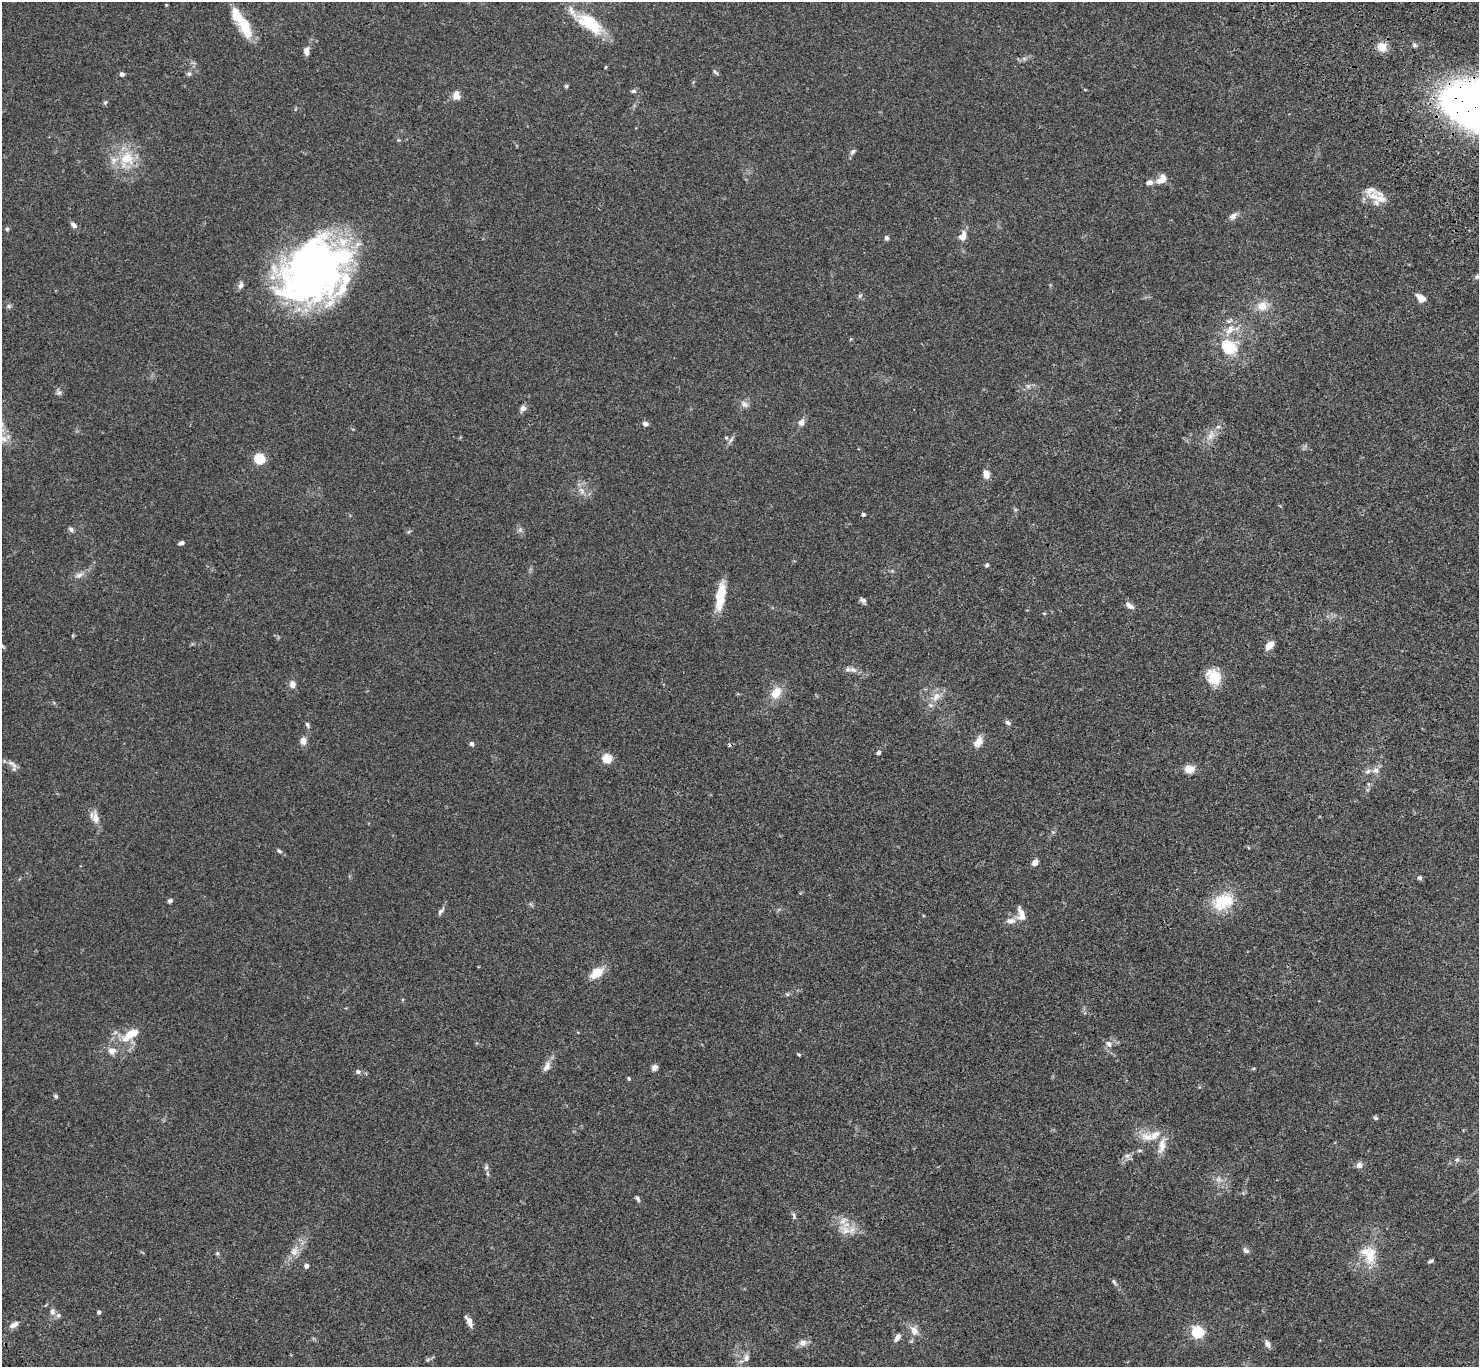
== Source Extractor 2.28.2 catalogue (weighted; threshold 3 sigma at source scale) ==
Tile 10 of 4 x 4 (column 2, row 3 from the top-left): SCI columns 1580-3056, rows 1750-3114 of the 6108 x 6088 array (HDU 1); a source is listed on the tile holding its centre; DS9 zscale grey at full resolution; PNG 1481 x 1369 px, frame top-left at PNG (2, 2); no overlay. Shown black and unused: <1% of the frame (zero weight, under 3 of 4 exposures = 6% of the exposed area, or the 3 px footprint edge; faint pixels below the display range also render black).
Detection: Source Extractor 2.28.2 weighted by HDU 2 'WHT'; one run over the whole footprint, this tile lists its part. Background 0.0604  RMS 0.0053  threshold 0.0237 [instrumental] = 3 sigma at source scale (4.5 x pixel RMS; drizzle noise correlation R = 1.50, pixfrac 1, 0.05/0.05 arcsec/px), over >= 5 px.
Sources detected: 130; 1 too faint to see at this stretch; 1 inside a brighter object's white glare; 1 cosmic-ray / hot-pixel residue — not listed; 10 inside a brighter listed object's ellipse — not listed separately; the other 117 listed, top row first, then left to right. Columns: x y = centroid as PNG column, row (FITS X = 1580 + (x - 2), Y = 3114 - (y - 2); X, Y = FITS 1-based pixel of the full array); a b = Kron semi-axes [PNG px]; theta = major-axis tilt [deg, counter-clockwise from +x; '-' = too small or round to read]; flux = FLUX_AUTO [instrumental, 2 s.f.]
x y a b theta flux
166 5 4 3 - 0.47
590 23 35 16 -35 21
245 26 29 12 -70 14
1382 47 12 11 - 5.6
306 51 11 6 87 2.6
606 67 5 3 - 0.43
715 72 11 3 -45 0.85
122 74 4 4 - 2.3
189 74 7 6 - 1.1
566 86 5 5 - 0.66
633 91 7 5 1 1.2
456 95 12 9 79 3.6
105 102 6 5 - 0.88
853 152 9 5 42 1.2
127 158 22 21 - 16
1161 179 13 9 49 5
1149 182 8 6 8 2.3
1373 196 22 11 -10 7.9
1233 216 12 7 40 2.3
74 225 8 5 -45 2
7 229 5 4 - 0.82
963 236 12 8 65 4.2
887 238 6 5 - 1.1
311 274 75 51 44 250
1477 277 6 6 - 1.1
240 285 10 6 73 1.8
860 296 6 5 - 0.89
1421 298 10 6 -38 4.9
9 306 7 5 -46 1.1
1262 306 14 12 12 6.3
1229 330 20 10 55 6.8
1229 348 14 12 -33 20
1028 386 7 4 -44 1
59 393 8 7 - 1.3
744 404 11 7 -34 2.2
523 408 8 6 21 2.3
801 422 9 7 57 2.7
645 424 6 5 - 1.7
1211 435 16 7 70 4.3
726 438 5 5 - 0.9
259 459 5 5 - 42
986 474 11 7 -80 3.5
582 491 11 7 -61 3
863 514 4 3 - 1.2
71 529 8 5 -49 1.4
181 543 6 4 20 1.4
987 565 6 5 - 0.81
79 575 13 7 27 2.7
720 596 34 9 81 13
863 600 8 6 -36 1.5
1129 606 13 6 -35 2.3
1044 613 4 4 - 0.52
1269 645 10 6 48 5
2 646 7 4 -45 0.78
853 670 12 6 -30 2.3
1214 677 17 14 -60 12
292 684 10 8 -89 2.5
776 693 16 12 56 7.5
936 697 13 9 50 4.9
1008 722 7 5 -34 1.3
307 725 7 5 -60 1
303 741 7 6 - 3.7
978 742 12 8 59 5.6
471 744 5 5 - 1.3
878 753 5 4 - 1.3
607 759 5 5 - 28
12 764 16 6 -34 2.6
1189 769 9 8 - 6.4
1376 770 11 9 16 3.1
1368 784 6 4 -71 0.75
95 818 18 9 -79 4.4
279 851 8 5 -25 1.1
1035 863 7 5 51 3
1420 878 5 5 - 1.2
170 901 6 4 43 1.2
1223 901 23 16 22 20
441 911 12 5 51 1.5
1021 914 17 8 -76 4.8
1011 921 13 8 1 3
596 973 17 10 37 8.2
787 994 6 5 - 0.75
131 1034 20 8 33 10
1109 1044 11 7 -49 2.2
112 1051 10 9 - 3.4
799 1055 4 4 - 0.55
547 1066 16 9 63 3.5
654 1067 7 6 - 2.2
358 1071 6 6 - 1.4
629 1079 4 3 - 0.92
56 1096 6 4 -41 0.76
1376 1118 7 5 -16 0.79
1148 1137 22 13 -14 8.2
1127 1156 10 6 3 1.7
1457 1160 6 5 - 0.93
1359 1165 8 7 - 2.5
486 1167 9 5 82 1.3
1218 1179 8 7 - 2
637 1198 8 4 -62 1.1
794 1216 10 4 -75 1.1
846 1230 21 12 -39 7.8
1246 1250 9 6 -34 1.6
294 1251 15 10 70 4.9
217 1253 6 5 - 0.68
1370 1256 31 16 80 14
1430 1261 6 4 17 0.93
306 1266 4 4 - 2.8
1114 1282 9 4 -57 1
52 1311 10 7 -89 2.1
99 1312 4 4 - 1.4
469 1321 11 5 -64 3.4
14 1325 11 6 29 2.7
914 1331 11 8 -49 4.2
1198 1332 6 5 - 65
897 1337 10 6 59 2.5
802 1343 11 8 15 2.8
1267 1344 11 6 -60 2.2
746 1358 10 8 76 2.6
Isophote crosses this tile's border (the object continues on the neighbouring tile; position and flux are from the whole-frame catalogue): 2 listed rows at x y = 590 23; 2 646